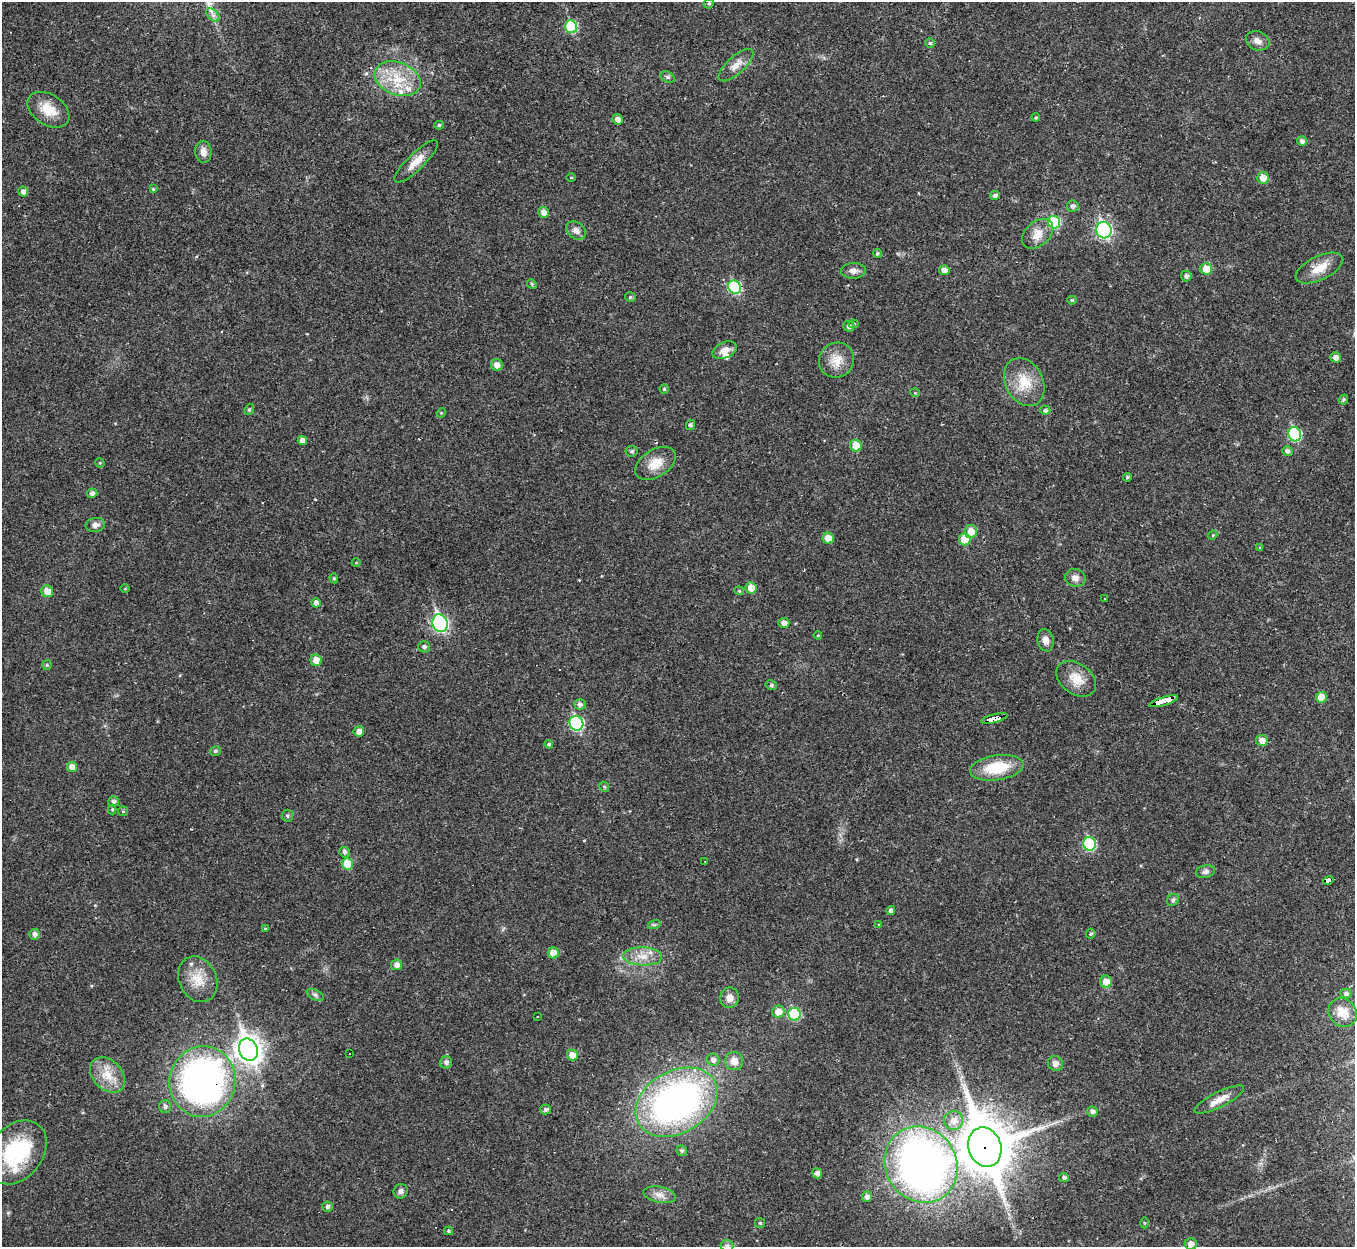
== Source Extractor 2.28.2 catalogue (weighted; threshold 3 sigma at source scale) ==
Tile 10 of 4 x 4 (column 2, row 3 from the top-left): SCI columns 1354-2706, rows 1389-2633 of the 5413 x 5393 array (HDU 1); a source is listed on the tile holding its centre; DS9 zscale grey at full resolution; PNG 1357 x 1249 px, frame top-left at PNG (2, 2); each listed source drawn as its Kron ellipse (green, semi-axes under 4 px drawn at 4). Shown black and unused: <1% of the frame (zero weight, under 2 of 3 exposures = <1% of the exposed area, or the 3 px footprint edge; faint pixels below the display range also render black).
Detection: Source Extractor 2.28.2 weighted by HDU 2 'WHT'; one run over the whole footprint, this tile lists its part. Background 0.0387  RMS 0.0048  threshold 0.0214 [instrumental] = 3 sigma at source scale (4.5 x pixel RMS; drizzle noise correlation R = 1.50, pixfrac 1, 0.05/0.05 arcsec/px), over >= 5 px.
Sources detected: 160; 2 cosmic-ray / hot-pixel residue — neither listed nor drawn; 4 inside a brighter listed object's ellipse — not listed separately; the other 154 listed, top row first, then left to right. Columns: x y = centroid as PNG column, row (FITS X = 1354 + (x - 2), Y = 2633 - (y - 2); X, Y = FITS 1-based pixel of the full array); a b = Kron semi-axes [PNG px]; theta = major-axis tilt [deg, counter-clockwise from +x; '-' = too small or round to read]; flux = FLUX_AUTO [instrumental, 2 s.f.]
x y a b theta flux
709 3 5 4 - 0.81
213 15 8 5 -45 1.5
571 27 6 6 - 30
1258 41 12 9 -23 2.9
930 43 5 5 - 0.71
736 65 22 9 42 4.6
667 77 8 5 -26 1.1
398 79 24 16 -21 15
48 110 23 15 -33 9.7
1036 117 4 4 - 0.5
618 119 5 5 - 2.5
439 125 5 4 - 0.77
1302 141 5 5 - 1.6
203 152 11 8 -86 2.9
416 162 29 8 44 6.2
571 177 4 3 - 0.39
1263 178 6 5 - 5.5
153 189 4 3 - 0.47
23 192 5 5 - 2.1
995 195 5 4 - 1.6
1073 206 6 5 - 1.6
544 212 5 5 - 2.8
1054 222 6 6 - 23
576 230 11 8 -33 2.7
1104 230 8 7 - 94
1038 234 18 12 42 6
877 253 4 4 - 0.74
1319 268 25 12 26 8
1206 269 6 5 - 8.4
944 270 5 4 - 2.9
853 271 12 8 1 2.7
1186 276 5 5 - 1.5
532 284 5 4 - 0.61
735 287 7 6 - 33
630 297 5 4 - 0.75
1072 300 4 4 - 0.86
854 324 5 4 - 0.65
849 326 5 5 - 1.5
725 350 12 8 25 3.9
1336 357 5 5 - 2.4
836 360 18 17 - 7.3
497 365 6 5 - 3.2
1024 382 25 18 -62 12
664 389 4 4 - 0.73
915 393 5 3 - 0.42
1343 400 5 4 - 0.78
249 409 6 4 69 0.69
1045 410 5 4 - 1.1
441 413 5 4 - 0.49
691 425 5 4 - 1.3
1295 434 7 6 - 42
302 440 4 4 - 2.7
856 446 6 6 - 7
632 451 6 5 - 0.92
1287 451 5 5 - 1.5
100 463 5 4 - 0.45
655 463 22 13 32 8.1
1127 477 4 4 - 0.81
92 493 5 4 - 2
95 525 10 7 10 2.5
971 531 6 6 - 5.4
1213 535 5 3 - 0.43
828 538 5 5 - 5.2
965 539 6 5 - 9.5
1260 548 4 4 - 0.63
356 563 4 3 - 0.38
334 578 5 4 - 0.62
1075 578 10 9 - 2.7
751 588 5 5 - 5.9
125 589 5 3 - 0.42
47 591 6 6 - 5.5
739 591 5 4 - 0.64
1105 598 3 2 - 0.45
316 603 5 4 - 2.2
440 623 9 7 -70 85
784 623 5 5 - 2.3
818 635 4 4 - 0.49
1046 640 11 8 -78 3
424 647 5 5 - 1.4
316 660 6 5 - 4.7
47 665 5 5 - 0.58
1076 679 22 15 -36 8.4
771 685 6 4 -12 0.94
1321 697 5 5 - 7.5
1163 701 15 3 17 150
580 704 6 5 - 2
994 718 13 4 14 97
576 723 7 7 - 56
359 731 5 5 - 3
1262 740 6 5 - 3.2
549 744 4 4 - 0.73
215 751 5 5 - 0.87
72 767 5 5 - 4.6
997 768 27 12 8 18
604 787 5 4 - 0.64
114 801 5 5 - 1.3
112 810 5 4 - 0.6
123 811 5 5 - 0.57
287 816 6 6 - 0.91
1090 844 6 6 - 36
345 852 5 5 - 1.3
705 861 3 2 - 0.36
347 864 6 5 - 10
1205 872 10 6 13 1.6
1328 880 5 3 - 31
1173 900 6 5 - 0.95
891 910 4 4 - 1.8
654 925 6 4 17 0.73
879 925 4 3 - 0.48
265 929 4 4 - 0.56
35 934 5 5 - 2.2
1091 934 5 4 - 0.78
553 953 5 5 - 6
643 956 19 9 -2 6.2
397 965 5 5 - 2.3
198 979 24 18 -65 11
1106 982 6 6 - 4.8
1346 993 5 5 - 1.3
315 995 9 5 -25 1.3
729 998 10 9 - 3.1
778 1012 6 6 - 5.4
1343 1013 15 13 -47 7.3
794 1014 6 6 - 29
537 1017 2 2 - 0.4
248 1050 11 9 -69 430
350 1053 3 3 - 2.3
572 1055 5 5 - 4.3
713 1060 6 6 - 1.9
734 1061 9 9 - 4.4
446 1062 6 6 - 1.7
1055 1064 8 7 - 2.6
107 1075 20 14 -46 9.2
202 1081 35 33 74 210
1219 1100 27 7 27 5.3
676 1102 43 31 30 180
165 1106 6 6 - 1.5
546 1109 5 5 - 1.3
1092 1112 5 5 - 1.5
954 1121 9 9 - 4.7
985 1147 20 16 -71 2500
682 1151 5 5 - 1
16 1152 35 26 50 43
921 1165 39 35 -57 290
817 1173 5 4 - 1.9
1064 1178 5 4 - 1.3
401 1191 7 7 - 1.7
660 1195 17 8 -12 3.5
867 1197 5 5 - 1.9
328 1207 5 5 - 1.4
760 1223 5 5 - 0.74
1144 1223 5 3 - 0.49
448 1231 4 4 - 0.7
1191 1244 6 6 - 2.9
727 1246 6 6 - 1.1
Overlapping masked pixels (flux is a lower limit): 6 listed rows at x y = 1163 701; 994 718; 1328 880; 202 1081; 985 1147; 921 1165
Isophote crosses this tile's border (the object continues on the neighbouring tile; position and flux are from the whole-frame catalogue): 3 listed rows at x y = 16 1152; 1191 1244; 727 1246